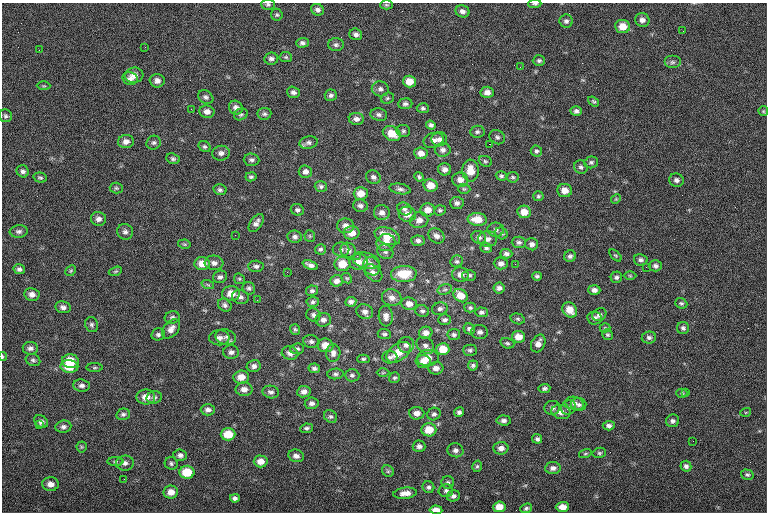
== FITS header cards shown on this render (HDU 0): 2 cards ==
NAXIS1  =                  765
NAXIS2  =                  510

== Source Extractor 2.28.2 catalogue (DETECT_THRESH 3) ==
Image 765 x 510 px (HDU 0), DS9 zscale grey, 1 PNG px = 1 image px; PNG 769 x 514 px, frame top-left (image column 1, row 510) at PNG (2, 3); each listed source drawn as its Kron ellipse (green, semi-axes under 4 px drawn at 4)
Background -0.851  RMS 8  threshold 24.1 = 3 sigma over >= 5 px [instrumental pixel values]
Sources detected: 300; all 300 listed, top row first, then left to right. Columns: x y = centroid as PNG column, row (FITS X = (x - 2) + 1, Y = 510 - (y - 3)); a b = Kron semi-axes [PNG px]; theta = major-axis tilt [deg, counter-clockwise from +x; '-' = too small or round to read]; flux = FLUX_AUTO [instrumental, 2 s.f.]
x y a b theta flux
268 4 7 5 -1 1100
535 4 6 3 1 880
386 5 6 4 -1 760
318 10 7 5 -28 1900
463 11 7 6 - 2200
277 15 6 5 - 920
642 20 7 7 - 2400
566 21 7 6 - 1600
623 26 7 6 - 6900
683 31 3 2 - 410
356 34 6 5 - 1800
302 43 6 5 - 1500
336 45 8 6 -1 1400
145 47 3 3 - 570
39 50 2 2 - 1200
286 57 6 5 - 900
271 59 7 6 - 1700
539 61 6 5 - 1100
672 62 8 6 0 1600
520 67 2 2 - 270
134 75 9 7 6 4100
130 78 8 6 -12 2200
157 81 7 6 - 2500
409 82 6 6 - 6000
44 86 7 3 -1 630
380 89 8 7 - 1900
293 92 6 5 - 1700
487 92 6 5 - 2900
331 95 6 5 - 1600
206 97 8 6 -29 1400
387 98 7 5 22 870
594 101 6 4 -37 910
405 104 7 5 5 1500
236 108 7 6 - 2300
423 108 6 5 - 1100
191 109 3 2 - 550
576 111 5 5 - 1500
763 111 5 4 - 660
207 112 7 6 - 2600
241 114 7 5 23 1100
264 114 7 6 - 1300
379 115 8 6 -14 1700
6 116 6 6 - 1200
356 119 7 6 - 2200
431 125 5 4 - 1300
403 131 7 6 - 1100
477 132 7 6 - 1300
392 133 9 7 -28 8300
497 137 8 6 -39 1400
439 139 8 7 - 2000
434 140 10 7 14 2800
126 141 8 6 8 2700
154 143 7 6 - 1400
308 143 9 6 11 1800
489 144 2 2 - 3500
205 147 6 5 - 1000
443 150 8 7 - 2200
536 151 6 5 - 1200
221 153 8 7 - 2300
421 153 7 6 - 3700
173 159 7 5 -23 1200
252 160 8 6 -4 1500
485 161 7 5 -25 980
591 162 7 6 - 1200
581 167 7 6 - 1300
445 169 6 6 - 2400
23 171 6 6 - 1600
470 171 11 8 -86 7200
305 172 7 6 - 2200
501 176 5 4 - 1000
251 177 6 4 12 1100
373 177 7 6 - 1700
419 177 5 4 - 1100
513 177 6 5 - 940
40 178 7 5 -14 970
460 180 8 7 - 3400
676 180 7 6 - 1800
431 185 7 6 - 5800
321 186 6 5 - 1300
116 188 6 5 - 960
400 189 11 5 -10 1600
464 189 6 5 - 810
220 190 7 5 -13 1200
565 191 7 6 - 4900
361 193 7 6 - 5500
538 196 5 5 - 940
616 199 5 4 - 650
457 203 6 6 - 1600
360 206 7 6 - 1800
405 209 7 6 - 1700
297 210 7 5 -23 1400
428 210 7 6 - 4600
440 210 6 5 - 1000
524 212 7 6 - 5800
382 213 8 7 - 2400
407 214 8 7 - 3700
99 219 7 7 - 2200
477 219 9 6 -5 7700
419 220 9 8 - 3100
256 223 10 6 54 2400
346 226 8 7 - 3100
496 230 8 7 - 1700
19 231 9 6 6 1600
125 232 8 7 - 1800
352 233 8 6 7 4700
501 233 6 5 - 1100
235 235 2 2 - 1300
310 236 6 5 - 770
387 236 13 8 -21 7700
436 236 8 7 - 2300
295 237 7 6 - 1700
479 237 7 6 - 1600
488 239 9 8 - 2800
418 241 7 5 -4 1700
386 242 9 8 - 4600
519 242 7 6 - 1500
184 244 6 4 -11 780
532 244 6 6 - 2200
486 248 6 5 - 1100
320 249 5 5 - 1100
341 249 8 7 - 1500
348 250 8 7 - 2200
385 252 8 7 - 1500
506 254 6 4 -1 1600
615 255 7 4 -44 710
357 256 2 2 - 1100
570 256 6 5 - 1500
641 260 7 5 -11 1600
366 261 14 8 -14 3100
457 261 6 6 - 1100
358 262 9 8 - 3200
202 263 8 6 -3 6000
214 263 9 7 -3 2300
501 263 7 6 - 2300
342 264 8 7 - 8300
515 264 2 2 - 1900
310 265 8 4 -21 2100
256 266 7 5 -4 1600
372 266 9 8 - 2300
655 266 6 5 - 1600
646 267 2 2 - 1000
19 269 6 5 - 1500
71 271 6 4 45 720
115 271 7 4 19 800
287 272 2 2 - 3900
373 273 10 7 -42 2700
404 274 13 8 2 13000
460 274 8 7 - 3100
469 275 7 5 1 1400
537 276 5 4 - 1100
630 276 6 4 -1 570
220 277 7 6 - 1700
616 277 6 5 - 1300
347 278 6 4 -41 710
239 279 6 5 - 740
337 281 6 5 - 2300
208 285 6 4 -19 830
249 288 6 6 - 1300
499 288 5 5 - 1800
445 289 7 5 16 1200
594 290 6 5 - 2100
312 291 6 5 - 1200
32 294 7 6 - 2800
231 294 9 7 2 5800
461 296 7 6 - 6900
240 297 8 6 -19 1800
392 298 10 8 -15 3400
257 300 2 2 - 260
313 302 6 5 - 1100
351 302 5 5 - 1800
681 303 6 5 - 970
409 304 7 6 - 3300
225 305 7 6 - 1500
63 307 8 6 -10 2000
470 308 5 5 - 1000
440 309 8 6 14 1600
570 310 8 6 -50 6500
422 311 7 5 -19 1200
365 312 8 7 - 2400
481 312 6 5 - 1300
313 315 7 6 - 1600
599 315 7 6 - 1900
386 316 10 7 -84 2800
172 317 7 6 - 1400
594 318 7 6 - 1700
518 319 7 5 -16 930
323 320 8 7 - 2100
445 320 6 5 - 1400
92 325 8 6 -67 1300
605 328 5 4 - 710
683 328 6 6 - 1400
171 329 11 7 48 3400
295 329 5 5 - 870
469 329 6 5 - 1300
480 332 8 7 - 1800
426 333 7 6 - 2600
158 334 7 6 - 1400
384 334 7 5 -6 1100
454 335 6 5 - 1200
608 335 6 5 - 880
226 337 10 7 -13 1900
518 337 6 6 - 5300
649 337 7 6 - 1500
219 338 10 7 0 2700
311 341 8 6 -11 1600
507 343 7 5 -18 1000
538 343 9 6 64 3200
325 345 8 7 - 5900
406 345 8 7 - 2200
425 345 10 7 -40 2200
30 348 7 6 - 1800
297 349 7 5 7 1200
443 349 6 6 - 8400
470 350 7 5 -2 1200
231 352 8 6 0 1900
398 352 13 8 35 8900
290 353 8 6 -14 2800
333 353 9 7 86 2400
2 356 4 2 - 500
390 357 7 6 - 1600
428 358 11 8 6 6100
363 359 6 4 1 900
33 360 7 6 - 1200
70 361 8 7 - 11000
423 362 7 6 - 3300
473 365 5 5 - 1100
69 366 9 6 -8 10000
254 366 7 6 - 1900
95 368 8 4 0 750
314 368 6 4 -11 1400
436 368 7 6 - 2600
383 373 6 4 1 630
335 374 8 5 3 1300
352 375 7 6 - 1400
241 377 8 6 6 5200
394 378 6 5 - 850
81 385 8 6 -6 1900
544 388 6 4 7 1200
244 389 8 7 - 3100
271 392 8 6 -11 1600
304 392 7 6 - 2500
682 393 5 4 - 760
686 393 3 2 - 890
146 397 9 7 0 4900
154 397 7 6 - 1400
312 403 7 5 8 1700
575 403 9 6 -17 2200
579 405 8 6 -3 1500
552 408 8 7 - 2000
568 408 8 7 - 1400
208 410 7 6 - 1900
459 412 5 4 - 1400
561 412 9 7 -13 3500
746 412 5 3 - 480
417 413 7 6 - 3400
123 414 7 5 14 1300
434 414 7 6 - 1400
331 417 7 5 -40 1200
504 420 7 5 -5 1600
673 421 7 6 - 1500
41 422 7 5 -33 2000
39 425 4 3 - 690
609 426 6 5 - 1600
63 427 8 6 8 1600
307 428 6 4 8 1100
429 430 7 6 - 9400
228 434 7 6 - 9500
537 439 5 4 - 1300
693 441 2 2 - 1500
419 446 6 6 - 2000
82 447 5 5 - 700
501 448 7 6 - 2700
455 450 8 7 - 2100
599 453 7 5 14 1000
585 454 6 4 17 790
180 455 7 5 -5 1900
296 456 8 6 -12 2300
115 461 8 4 0 1100
261 461 7 6 - 4100
125 463 9 7 5 2000
171 463 6 6 - 1200
477 466 6 4 73 890
686 466 5 5 - 1400
553 468 8 6 6 2000
388 471 6 5 - 960
187 472 7 6 - 12000
747 475 6 5 - 1100
124 479 2 2 - 380
448 482 6 6 - 1200
50 484 8 7 - 3300
428 487 6 5 - 1400
446 491 7 6 - 1300
171 492 7 6 - 4000
405 493 12 5 7 3900
453 496 6 5 - 1600
235 498 5 4 - 1500
499 507 6 5 - 6100
562 507 7 5 2 3800
526 508 6 4 21 970
436 510 6 4 -4 4500
At the frame edge (FLAGS 8, measured only in part): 4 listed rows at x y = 268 4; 535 4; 2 356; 436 510